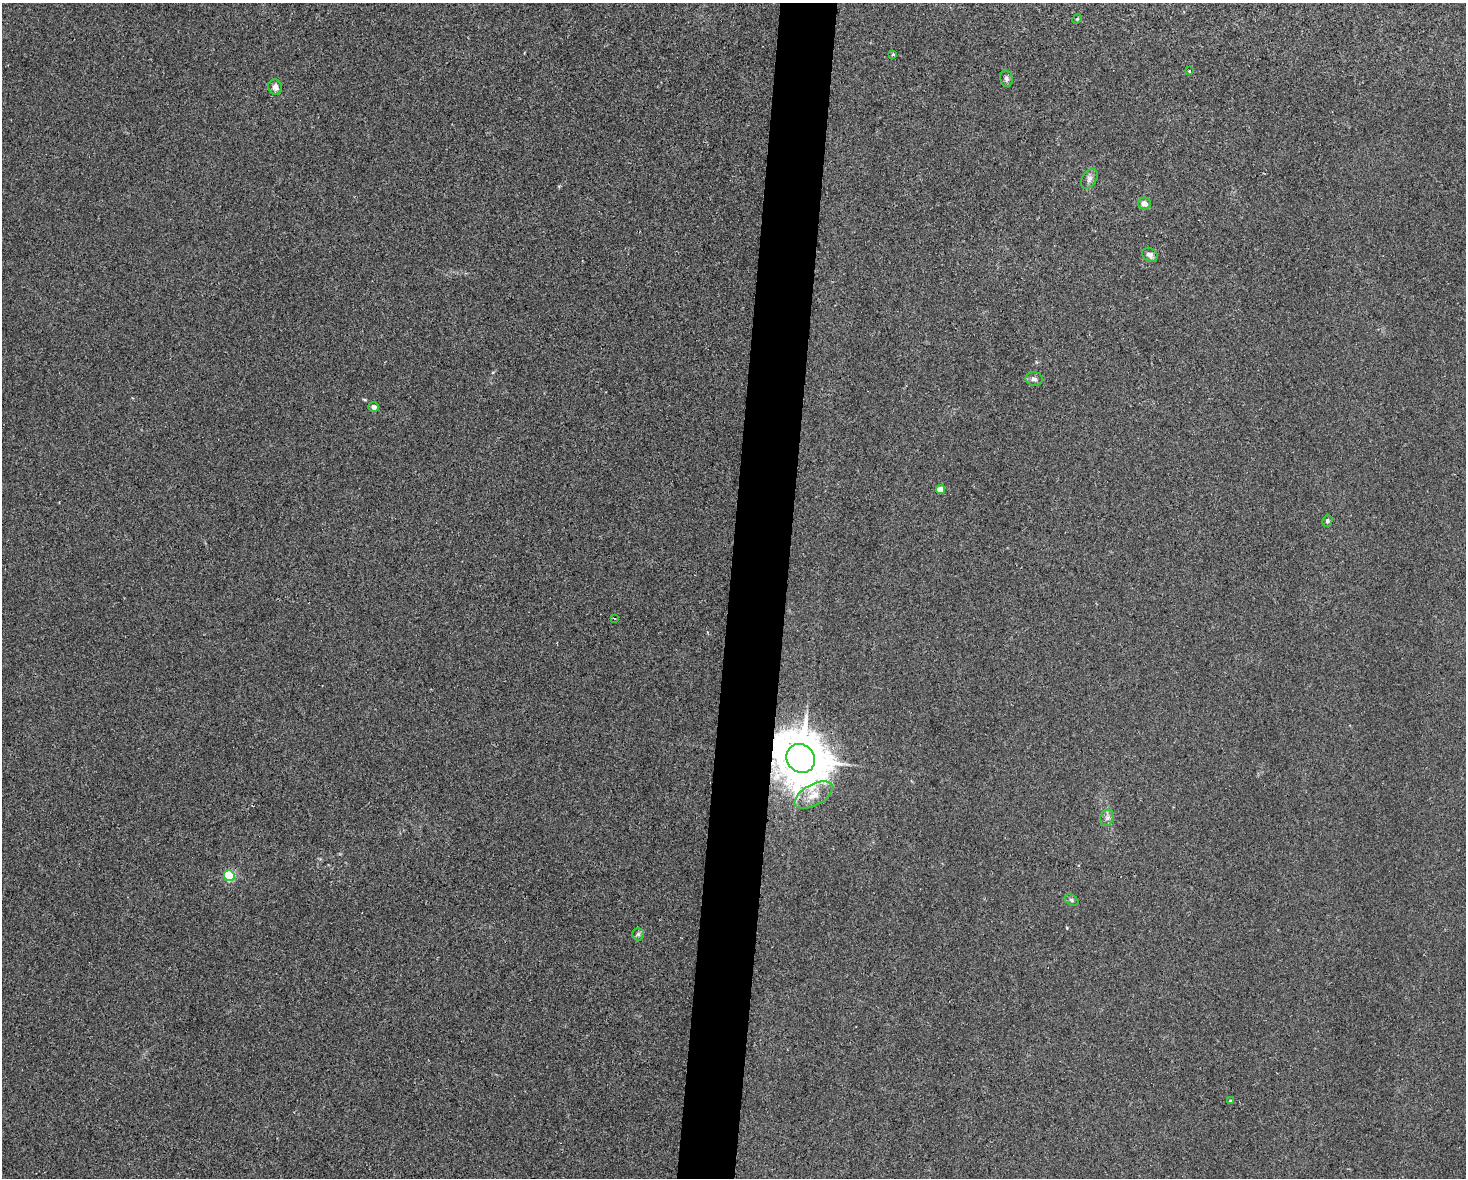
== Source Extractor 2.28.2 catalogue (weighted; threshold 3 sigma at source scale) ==
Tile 8 of 3 x 4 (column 2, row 3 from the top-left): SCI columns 1577-3040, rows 1191-2366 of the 4725 x 4717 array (HDU 1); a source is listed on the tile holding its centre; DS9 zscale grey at full resolution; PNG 1468 x 1180 px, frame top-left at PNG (2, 3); each listed source drawn as its Kron ellipse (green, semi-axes under 4 px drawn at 4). Shown black and unused: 4% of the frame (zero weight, under 2 of 3 exposures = <1% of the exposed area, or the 3 px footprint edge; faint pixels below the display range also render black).
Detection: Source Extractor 2.28.2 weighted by HDU 2 'WHT'; one run over the whole footprint, this tile lists its part. Background 0.0324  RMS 0.0057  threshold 0.0256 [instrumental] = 3 sigma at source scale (4.5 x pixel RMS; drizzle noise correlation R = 1.50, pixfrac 1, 0.05/0.05 arcsec/px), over >= 5 px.
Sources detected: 20; all 20 listed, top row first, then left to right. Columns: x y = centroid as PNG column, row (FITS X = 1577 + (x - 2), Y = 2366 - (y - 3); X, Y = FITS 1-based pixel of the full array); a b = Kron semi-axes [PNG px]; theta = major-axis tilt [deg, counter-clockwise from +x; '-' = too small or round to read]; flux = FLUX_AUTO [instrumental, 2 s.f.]
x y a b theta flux
1077 19 5 4 - 0.54
893 54 3 3 - 1
1189 71 3 3 - 0.79
1006 78 8 6 -81 1.6
275 87 8 7 - 2.9
1089 179 11 7 58 2.3
1145 204 6 6 - 3.4
1150 255 8 6 -30 2.4
1034 379 8 7 - 2
374 407 5 5 - 2.3
941 489 4 4 - 8.3
1327 521 6 5 - 1
614 618 3 2 - 0.47
801 758 15 13 -45 2800
814 795 21 10 29 8.4
1107 818 8 6 64 2
229 875 5 5 - 51
1071 900 7 5 -29 1.2
638 934 6 6 - 1.2
1230 1101 4 4 - 0.61
Overlapping masked pixels (flux is a lower limit): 1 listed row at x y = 801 758